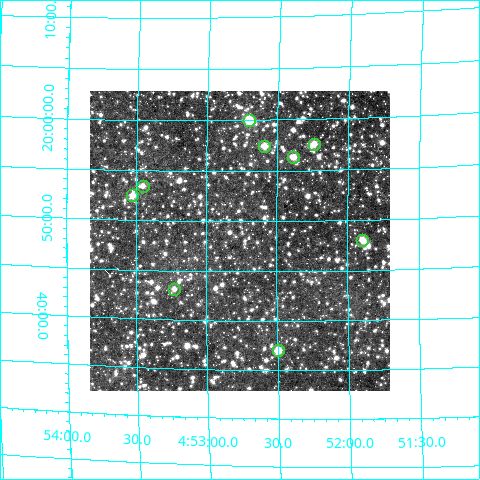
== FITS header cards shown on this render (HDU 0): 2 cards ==
NAXIS1  =                  300
NAXIS2  =                  300

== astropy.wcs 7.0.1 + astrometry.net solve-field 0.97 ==
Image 300 x 300 px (HDU 0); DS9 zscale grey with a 90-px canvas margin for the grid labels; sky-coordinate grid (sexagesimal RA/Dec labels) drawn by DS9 from the SOLVED WCS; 9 Tycho-2 reference stars matched to detected sources circled (green)
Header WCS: RA---TAN/DEC--TAN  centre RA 04:52:46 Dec +19:48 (73.19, +19.80 deg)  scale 6 arcsec/px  FOV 30.0' x 30.0'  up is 0 deg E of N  parity normal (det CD < 0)
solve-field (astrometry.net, Tycho-2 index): VERIFIED the header's WCS against the Tycho-2 star catalogue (verified at 2 index scales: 7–9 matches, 0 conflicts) and refined it, rather than solving blind
Solved WCS: RA---TAN-SIP/DEC--TAN-SIP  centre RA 04:52:46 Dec +19:48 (73.19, +19.80 deg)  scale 6.01 arcsec/px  FOV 30.1' x 30.1'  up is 0 deg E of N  parity normal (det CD < 0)
The solver's refit moves the header's centre by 6.4 arcsec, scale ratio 1.002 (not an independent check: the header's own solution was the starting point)
Tycho-2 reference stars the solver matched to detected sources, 9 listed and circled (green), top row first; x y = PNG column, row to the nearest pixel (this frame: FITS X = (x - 90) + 1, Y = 300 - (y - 91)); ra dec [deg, ICRS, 3 dp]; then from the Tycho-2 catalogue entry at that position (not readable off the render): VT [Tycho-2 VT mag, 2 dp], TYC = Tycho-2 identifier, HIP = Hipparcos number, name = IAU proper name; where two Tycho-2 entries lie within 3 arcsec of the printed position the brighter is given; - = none
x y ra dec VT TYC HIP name
249 120 73.175 +20.001 9.56 1288-993-1 22684 -
314 144 73.060 +19.960 10.36 1288-1013-1 - -
264 146 73.148 +19.958 10.87 1288-485-1 - -
293 157 73.096 +19.939 10.69 1288-1603-1 - -
143 186 73.363 +19.892 11.66 1288-193-1 - -
132 195 73.382 +19.875 10.53 1288-1695-1 - -
362 240 72.973 +19.801 10.10 1288-1292-1 - -
174 289 73.307 +19.719 11.69 1288-1574-1 - -
278 350 73.123 +19.617 10.96 1288-1259-1 - -